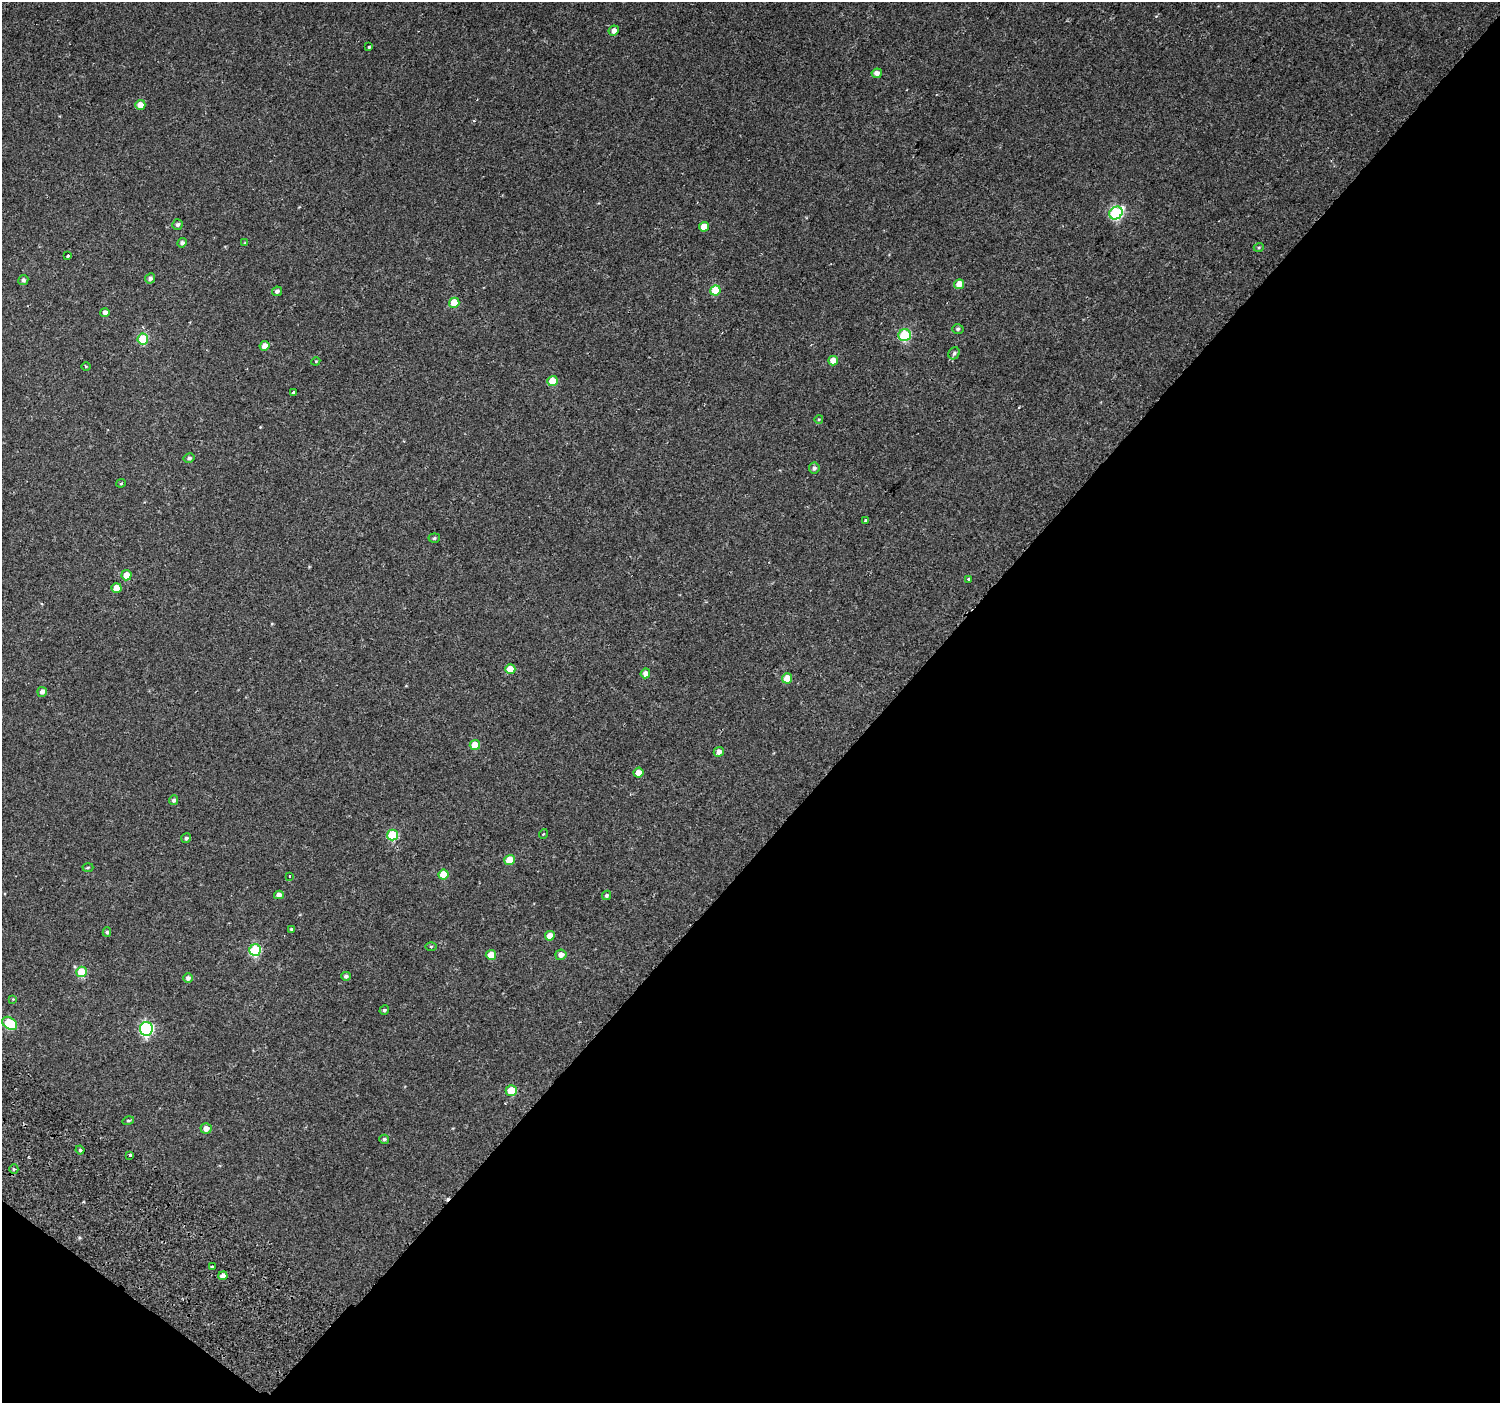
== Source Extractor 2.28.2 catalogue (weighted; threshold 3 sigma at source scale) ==
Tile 15 of 4 x 4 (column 3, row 4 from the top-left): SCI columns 3088-4585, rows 341-1741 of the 6168 x 6217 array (HDU 1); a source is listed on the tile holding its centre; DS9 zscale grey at full resolution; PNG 1502 x 1405 px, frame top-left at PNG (2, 2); each listed source drawn as its Kron ellipse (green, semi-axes under 4 px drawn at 4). Shown black and unused: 42% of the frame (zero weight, under 2 of 3 exposures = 6% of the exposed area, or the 3 px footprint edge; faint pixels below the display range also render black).
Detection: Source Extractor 2.28.2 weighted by HDU 2 'WHT'; one run over the whole footprint, this tile lists its part. Background 0.059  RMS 0.0044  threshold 0.0199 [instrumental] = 3 sigma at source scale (4.5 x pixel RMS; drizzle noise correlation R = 1.50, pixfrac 1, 0.0396/0.0396 arcsec/px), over >= 5 px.
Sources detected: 78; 1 cosmic-ray / hot-pixel residue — neither listed nor drawn; the other 77 listed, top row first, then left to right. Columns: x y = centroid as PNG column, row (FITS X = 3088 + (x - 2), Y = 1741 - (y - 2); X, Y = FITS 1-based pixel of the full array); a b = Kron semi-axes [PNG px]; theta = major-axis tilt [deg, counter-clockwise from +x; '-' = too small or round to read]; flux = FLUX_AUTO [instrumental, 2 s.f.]
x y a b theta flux
614 31 5 5 - 2
369 47 3 3 - 0.43
877 73 5 4 - 2.1
140 105 5 5 - 4.3
1116 213 7 6 - 53
178 225 5 5 - 1
704 227 5 4 - 4.8
182 243 5 4 - 1.4
245 243 4 4 - 0.38
1259 247 5 3 - 0.45
68 256 3 3 - 2.3
150 278 5 5 - 1.2
23 280 5 5 - 1.1
959 284 5 4 - 4.6
277 291 5 4 - 1.3
715 291 5 5 - 13
454 303 5 5 - 9
105 313 4 4 - 1.8
958 329 5 5 - 0.73
905 335 6 6 - 28
143 339 5 5 - 18
264 346 5 4 - 3
954 353 6 5 - 1
316 361 4 3 - 0.38
833 361 5 4 - 4.2
86 367 4 3 - 0.41
553 381 5 5 - 9.5
293 393 4 3 - 4.4
819 419 4 3 - 0.35
189 458 5 4 - 0.94
814 468 5 5 - 1.1
121 483 4 4 - 0.46
866 520 3 3 - 1.7
434 538 5 4 - 0.7
126 575 5 5 - 4.2
969 580 3 3 - 1.2
116 588 5 5 - 4.9
510 669 5 5 - 6.8
645 673 5 4 - 2.6
787 678 5 5 - 5.5
42 692 5 4 - 1.6
475 745 5 5 - 8.9
719 752 5 4 - 2.4
638 773 5 5 - 3.9
174 800 5 4 - 0.86
543 834 5 3 - 0.36
393 835 5 5 - 22
186 838 5 4 - 0.86
510 860 5 5 - 8.8
88 867 5 3 - 0.46
444 875 5 5 - 8.3
289 876 2 2 - 0.33
279 895 5 4 - 2.4
606 895 5 4 - 0.82
291 929 4 3 - 0.52
107 932 5 4 - 0.68
550 936 5 5 - 4.7
431 946 5 3 - 0.48
255 950 6 5 - 32
491 955 5 5 - 5.2
561 955 5 5 - 2.5
82 972 5 5 - 15
346 976 5 4 - 1
188 978 5 5 - 1.4
13 999 4 4 - 0.36
384 1010 5 4 - 0.74
10 1023 8 5 -35 23
146 1029 7 6 - 70
511 1091 5 5 - 11
128 1121 6 4 15 0.62
206 1128 5 5 - 2.7
384 1139 5 4 - 0.79
80 1150 4 4 - 0.73
130 1155 4 3 - 1.6
14 1169 5 4 - 0.66
212 1267 3 3 - 0.45
223 1276 5 4 - 2.6